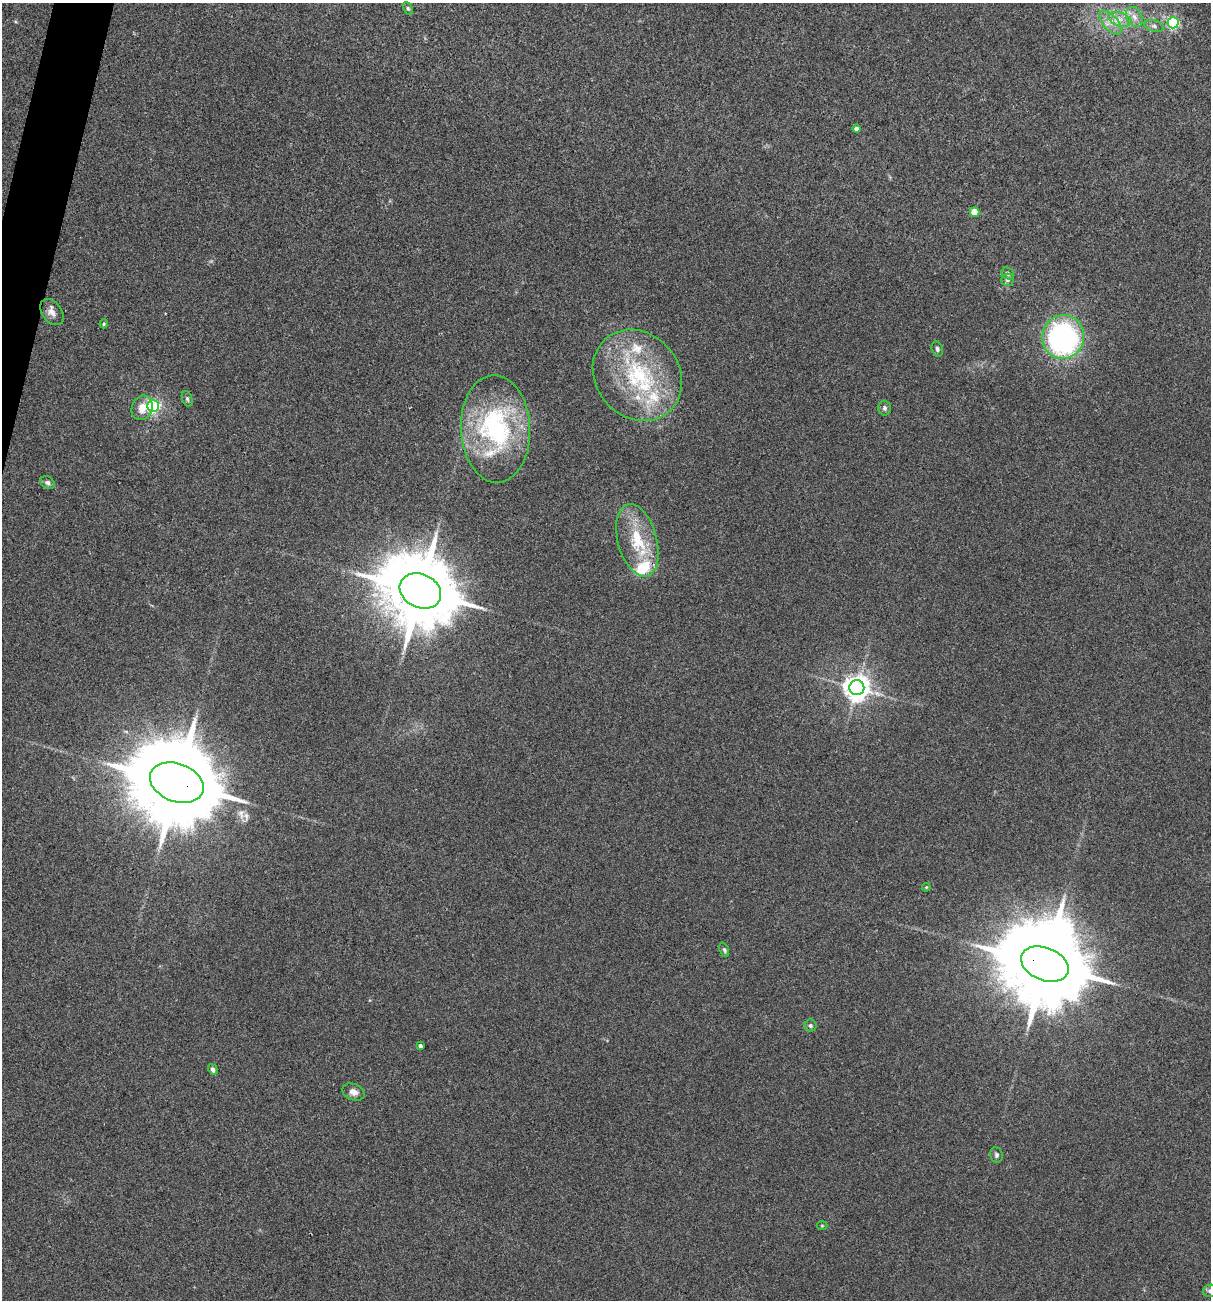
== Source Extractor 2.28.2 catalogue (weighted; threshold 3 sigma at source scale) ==
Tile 11 of 4 x 4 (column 3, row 3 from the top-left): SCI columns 2542-3750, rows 1299-2596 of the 5209 x 5195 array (HDU 1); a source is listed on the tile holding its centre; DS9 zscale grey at full resolution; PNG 1213 x 1302 px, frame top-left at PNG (2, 3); each listed source drawn as its Kron ellipse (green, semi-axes under 4 px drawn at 4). Shown black and unused: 1% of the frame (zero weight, under 3 of 4 exposures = <1% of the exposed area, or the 3 px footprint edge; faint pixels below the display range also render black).
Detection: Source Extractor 2.28.2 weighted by HDU 2 'WHT'; one run over the whole footprint, this tile lists its part. Background 0.12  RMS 0.0065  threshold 0.0294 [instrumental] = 3 sigma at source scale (4.5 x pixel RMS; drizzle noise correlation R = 1.50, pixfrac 1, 0.05/0.05 arcsec/px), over >= 5 px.
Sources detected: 41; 2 inside a brighter object's white glare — neither listed nor drawn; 4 inside a brighter listed object's ellipse — not listed separately; the other 35 listed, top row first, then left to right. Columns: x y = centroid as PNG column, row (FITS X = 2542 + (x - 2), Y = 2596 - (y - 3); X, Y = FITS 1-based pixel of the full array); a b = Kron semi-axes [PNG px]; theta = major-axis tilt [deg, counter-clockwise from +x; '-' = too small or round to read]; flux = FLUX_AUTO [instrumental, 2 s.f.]
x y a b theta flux
408 8 7 4 -62 1
1134 17 11 7 -61 4.4
1120 19 12 6 -18 5
1110 23 14 7 -49 5.8
1173 23 5 5 - 97
1154 26 9 6 -15 2.2
856 129 4 4 - 3.2
974 212 5 4 - 17
1008 273 7 5 -33 1.7
1007 280 6 6 - 1.7
52 312 14 10 -53 4.7
104 324 4 4 - 0.8
1063 337 22 21 - 150
937 349 8 5 -72 1.5
637 375 48 41 -49 78
187 399 8 5 -69 1.3
153 406 6 6 - 140
142 408 12 10 69 7.1
885 408 7 6 - 1.7
496 429 54 34 -88 100
47 482 8 6 -32 1.8
637 540 37 19 -74 32
420 591 21 16 -25 7400
857 688 7 7 - 720
177 783 28 19 -20 12000
926 887 4 4 - 0.66
724 950 7 4 -69 1.1
1045 964 25 16 -22 10000
810 1026 6 6 - 1.4
420 1046 3 3 - 1.5
213 1069 5 4 - 2
353 1092 11 8 -20 4.1
996 1155 8 6 -77 1.5
822 1226 5 3 - 0.57
1210 1291 7 6 - 1.7
Overlapping masked pixels (flux is a lower limit): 2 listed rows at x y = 177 783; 1045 964
Isophote crosses this tile's border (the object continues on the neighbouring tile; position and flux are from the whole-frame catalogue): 1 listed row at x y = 1210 1291